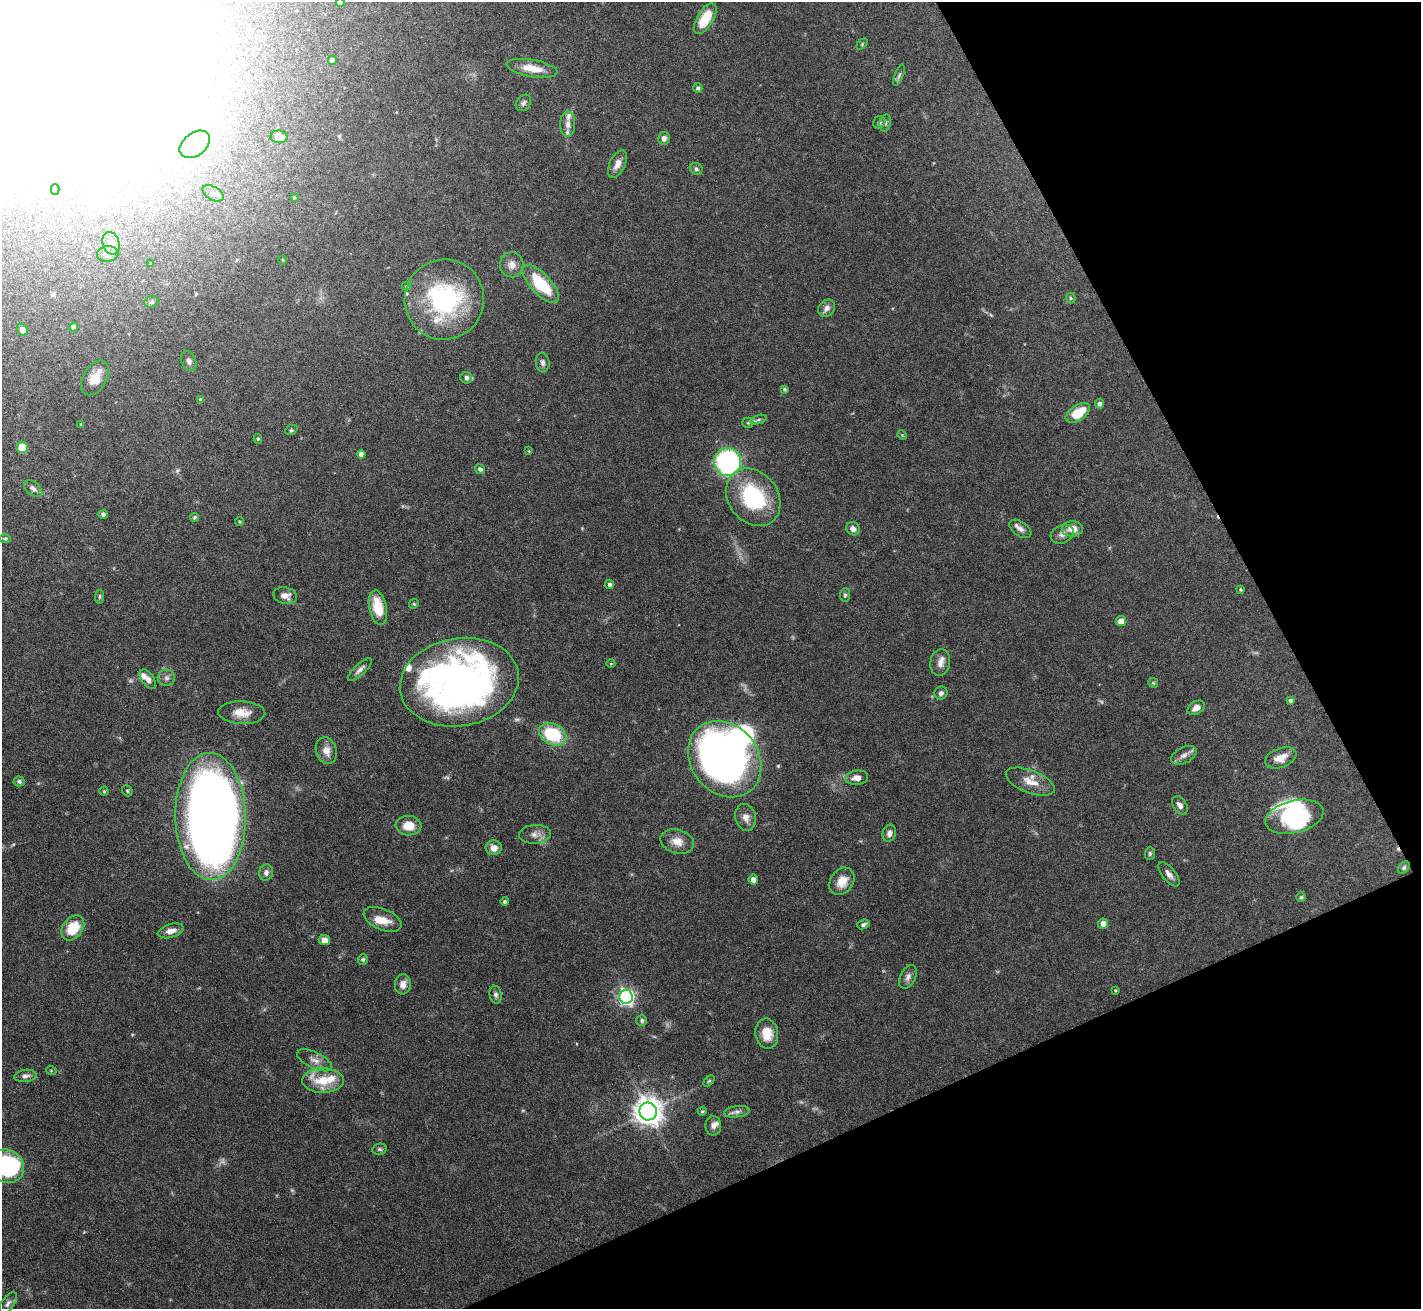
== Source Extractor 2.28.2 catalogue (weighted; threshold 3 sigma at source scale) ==
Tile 12 of 4 x 4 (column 4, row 3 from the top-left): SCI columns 4258-5676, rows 1459-2765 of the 5676 x 5665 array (HDU 1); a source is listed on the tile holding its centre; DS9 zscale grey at full resolution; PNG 1423 x 1311 px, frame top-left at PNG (2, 2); each listed source drawn as its Kron ellipse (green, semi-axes under 4 px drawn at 4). Shown black and unused: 23% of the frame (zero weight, under 5 of 10 exposures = <1% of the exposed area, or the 3 px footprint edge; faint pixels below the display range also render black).
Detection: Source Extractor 2.28.2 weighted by HDU 2 'WHT'; one run over the whole footprint, this tile lists its part. Background 0.0674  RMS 0.0024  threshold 0.00968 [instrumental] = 3 sigma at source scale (4.09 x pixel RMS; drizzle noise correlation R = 1.36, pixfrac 0.8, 0.05/0.05 arcsec/px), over >= 5 px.
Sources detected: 160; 2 too faint to see at this stretch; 12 inside a brighter object's white glare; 1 cosmic-ray / hot-pixel residue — neither listed nor drawn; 12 inside a brighter listed object's ellipse — not listed separately; the other 133 listed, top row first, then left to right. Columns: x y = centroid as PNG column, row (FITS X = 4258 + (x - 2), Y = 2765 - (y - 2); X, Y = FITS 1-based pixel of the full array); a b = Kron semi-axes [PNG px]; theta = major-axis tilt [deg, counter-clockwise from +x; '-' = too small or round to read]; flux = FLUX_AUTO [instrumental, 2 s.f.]
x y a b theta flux
340 2 4 4 - 0.92
705 19 17 8 59 6.2
862 44 6 4 46 0.29
332 60 5 4 - 0.99
532 68 25 8 -10 3.6
899 75 11 4 69 0.49
698 88 5 4 - 0.51
523 103 9 6 50 0.64
879 122 7 5 60 0.54
885 123 9 5 77 0.55
568 124 12 7 90 1.5
279 137 8 6 -8 1.3
664 138 6 6 - 1.1
195 144 17 11 37 4
617 164 15 7 64 1.8
696 169 6 5 - 0.51
55 189 5 4 - 0.38
213 193 11 6 -30 0.97
294 198 3 3 - 0.21
111 243 11 8 -74 1.6
108 254 11 8 5 0.98
283 260 5 3 - 0.18
151 264 3 3 - 0.22
512 265 12 11 - 1.7
541 284 24 10 -47 11
406 286 4 4 - 0.25
1071 298 5 5 - 0.25
444 299 40 39 - 29
151 302 7 5 17 0.43
826 308 9 7 47 1.1
73 327 4 4 - 0.82
22 330 6 5 - 1.2
189 361 10 7 -68 0.82
543 363 10 7 -84 0.74
95 378 19 12 59 3.2
466 378 6 6 - 0.72
784 389 4 4 - 0.41
201 400 4 3 - 0.58
1100 404 5 4 - 0.66
1078 413 14 7 33 6.1
759 420 8 4 19 0.46
748 423 5 5 - 0.34
81 424 4 4 - 0.26
291 430 6 5 - 0.32
902 435 5 4 - 0.22
258 439 5 4 - 0.34
22 448 5 5 - 4.7
529 451 4 3 - 0.21
361 454 4 4 - 1.1
728 462 14 13 - 41
480 469 5 4 - 0.67
33 488 10 6 -40 0.84
753 497 31 24 -52 19
103 514 5 4 - 0.52
195 517 5 4 - 0.34
240 522 4 4 - 0.25
853 529 7 6 - 1
1020 529 12 7 -35 1.1
1072 529 10 7 0 2.4
1062 534 12 9 27 1.2
5 538 6 3 0 0.27
610 584 4 4 - 0.56
1241 590 4 4 - 0.29
845 595 7 5 89 0.45
285 596 12 8 -12 1.5
99 597 7 4 85 0.38
414 604 5 4 - 0.28
378 608 18 8 -78 6
1121 621 5 5 - 2.1
940 663 13 10 81 1.6
611 664 4 3 - 0.17
360 669 15 5 43 1
167 678 8 8 - 0.82
148 679 11 6 -55 1.3
459 682 60 44 10 120
1153 683 5 4 - 0.26
941 693 7 6 - 0.63
1290 700 4 3 - 0.41
1196 708 9 6 31 1.5
242 713 23 11 -2 3.1
553 734 14 10 -27 13
326 751 13 10 -73 2.1
1184 755 14 8 27 1.4
1281 758 16 9 22 2.7
725 759 41 33 -51 130
857 778 11 7 7 1.7
19 781 5 5 - 0.58
1030 782 26 11 -21 3.2
104 791 4 4 - 0.32
127 791 6 5 - 0.31
1180 805 10 6 -57 1
211 816 63 35 -89 310
746 817 13 10 -76 1.6
1294 817 30 16 14 13
409 826 13 9 -3 3.5
889 833 8 6 72 0.99
535 834 16 9 5 1.6
677 841 17 11 -15 2.5
494 848 8 7 - 1.7
1150 854 6 5 - 0.43
1404 868 7 5 50 0.39
266 873 8 7 - 0.94
1169 874 15 6 -51 1.2
753 880 5 5 - 1.2
842 881 14 11 52 3.2
1301 897 5 4 - 0.3
505 902 4 4 - 0.52
383 919 20 10 -23 2.9
863 924 6 4 21 0.6
1103 924 5 5 - 1.4
73 928 14 10 53 5.8
171 931 13 6 17 1.7
324 940 6 5 - 1.7
363 960 5 5 - 0.38
908 977 13 7 63 1
403 984 10 8 83 1.5
1115 990 4 3 - 0.2
496 995 9 6 -79 0.61
626 997 7 6 - 69
642 1020 5 5 - 0.43
767 1033 15 11 -80 4
315 1060 19 8 -26 1.7
51 1070 5 3 - 0.2
25 1076 11 6 7 0.84
323 1081 21 12 0 5.8
709 1081 6 4 44 0.29
648 1111 9 8 - 290
702 1111 4 4 - 0.32
737 1112 13 5 7 0.91
713 1126 9 8 - 0.98
380 1149 7 5 12 0.45
7 1166 18 16 -36 27
8 1303 13 6 54 0.79
Isophote crosses this tile's border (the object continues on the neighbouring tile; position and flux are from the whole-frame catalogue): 2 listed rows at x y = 340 2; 7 1166